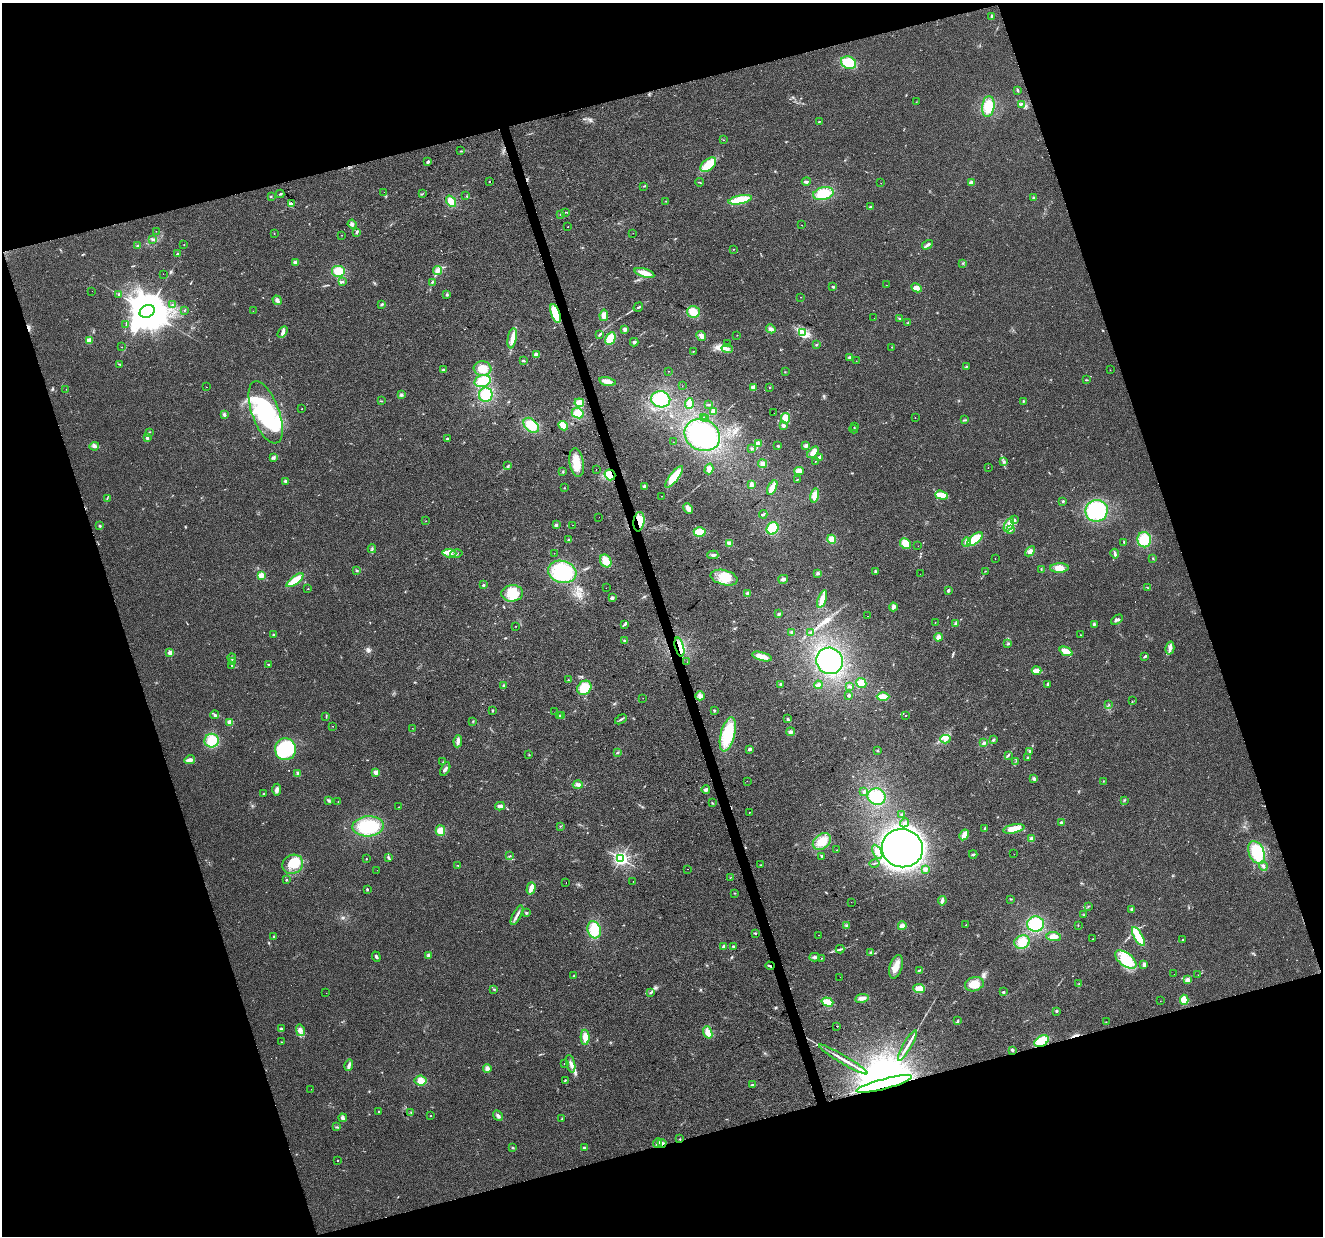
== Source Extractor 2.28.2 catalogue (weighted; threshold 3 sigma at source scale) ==
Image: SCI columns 1-5284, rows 56-4989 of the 5285 x 5096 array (HDU 1 of 3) = the unmasked area's bounding box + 8 px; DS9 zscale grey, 4 x 4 block average (1 PNG px = mean of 4 x 4 image px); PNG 1325 x 1238 px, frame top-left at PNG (2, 3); each listed source drawn as its Kron ellipse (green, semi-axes under 4 px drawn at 4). Shown black and unused: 36% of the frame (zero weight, under 2 of 3 exposures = <1% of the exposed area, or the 3 px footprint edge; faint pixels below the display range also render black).
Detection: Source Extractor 2.28.2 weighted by HDU 2 'WHT'. Background 0.0283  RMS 0.0061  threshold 0.0276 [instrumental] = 3 sigma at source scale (4.5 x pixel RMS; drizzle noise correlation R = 1.50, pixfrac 1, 0.0396/0.0396 arcsec/px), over >= 5 px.
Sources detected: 503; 1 too faint to see at this stretch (4 x 4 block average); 9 inside a brighter object's white glare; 12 cosmic-ray / hot-pixel residue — neither listed nor drawn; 12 coinciding with a brighter row at this scale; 28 inside a brighter listed object's ellipse — not listed separately; the other 441 listed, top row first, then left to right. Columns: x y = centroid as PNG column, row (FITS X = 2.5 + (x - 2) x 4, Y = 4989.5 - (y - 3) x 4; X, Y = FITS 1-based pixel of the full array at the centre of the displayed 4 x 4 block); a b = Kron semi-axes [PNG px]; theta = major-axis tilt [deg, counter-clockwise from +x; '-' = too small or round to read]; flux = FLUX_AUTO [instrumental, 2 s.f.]
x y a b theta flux
992 16 3 2 - 5.7
849 63 8 6 -22 73
1018 90 3 2 - 3.4
916 102 2 2 - 1.1
1021 104 4 3 - 6.1
988 106 10 6 82 71
819 122 3 2 - 1.9
723 140 2 2 - 1
461 151 3 2 - 2.2
428 162 3 2 - 10
708 165 9 5 39 69
489 181 2 2 - 3.2
806 181 4 2 - 5.2
699 182 4 2 - 2.5
971 182 3 3 - 9.2
881 183 2 2 - 0.71
644 186 2 2 - 1.2
384 192 2 2 - 3.4
280 194 4 2 - 3.7
422 194 2 2 - 1.7
823 194 10 6 13 85
271 196 2 2 - 1.7
466 196 2 2 - 0.84
1033 198 3 2 - 3
740 200 12 4 12 93
451 201 6 3 -52 37
666 201 2 2 - 1.1
291 204 4 3 - 9.3
870 207 2 2 - 6.7
566 212 2 2 - 1.7
561 214 2 2 - 3.9
352 224 4 3 - 9.4
802 225 2 2 - 0.87
568 227 2 2 - 2.4
156 231 2 2 - 5.1
357 232 3 2 - 4.6
633 233 2 2 - 1.6
274 234 2 2 - 0.88
341 235 2 2 - 0.81
153 239 3 2 - 3.7
184 245 2 2 - 1.2
927 245 6 3 33 11
138 246 2 2 - 2.8
734 249 2 2 - 1.3
177 253 2 2 - 2.1
295 262 4 3 - 7.3
963 263 2 2 - 1.8
338 271 7 6 - 57
438 271 5 4 - 14
644 273 10 3 -17 40
163 274 2 2 - 19
342 282 2 2 - 2.8
432 282 3 2 - 3.9
886 285 2 2 - 2.4
833 287 3 2 - 3.2
917 288 5 4 - 17
92 291 2 2 - 2
119 295 3 2 - 3
447 295 3 2 - 3.7
800 297 2 2 - 0.87
277 300 5 3 - 12
382 304 3 2 - 4.9
173 305 2 2 - 1.4
638 307 5 2 - 5
147 311 8 6 28 15000
184 311 2 2 - 1.1
253 311 2 2 - 0.7
693 312 6 5 - 42
555 313 10 4 -70 93
604 315 6 4 81 19
874 318 2 2 - 0.73
900 318 3 2 - 2.7
908 323 3 3 - 3.8
126 324 4 2 - 3.4
625 329 3 3 - 11
771 329 5 3 - 11
283 332 6 3 59 12
803 332 4 2 - 6.5
599 335 4 2 - 3.5
737 335 2 2 - 1
701 336 5 3 - 12
512 338 10 4 79 24
610 338 7 4 62 64
89 341 2 2 - 120
634 342 4 3 - 8
727 344 2 2 - 0.6
816 345 2 2 - 2.2
121 347 2 2 - 0.73
892 347 2 2 - 1.7
727 348 5 3 - 12
693 351 2 2 - 1.7
536 355 3 3 - 15
850 357 4 3 - 4.9
523 361 3 2 - 3.7
856 361 2 2 - 0.91
120 365 2 2 - 2
966 367 2 2 - 2.2
482 368 9 7 -7 44
443 370 3 2 - 3
1110 370 2 2 - 0.8
668 371 2 2 - 1.8
785 372 2 2 - 1.2
1086 380 3 2 - 2.4
482 381 8 5 15 68
607 381 8 3 -13 22
682 386 2 2 - 0.41
207 387 2 2 - 1.7
770 387 2 2 - 3.4
753 388 2 2 - 100
66 389 2 2 - 1.3
401 395 4 3 - 5.6
486 395 7 7 - 82
661 399 9 8 - 130
381 401 2 2 - 1.5
1023 401 2 2 - 2.7
579 403 5 4 - 21
689 403 5 3 - 29
709 405 4 2 - 4
302 409 2 2 - 1.3
713 411 3 2 - 17
266 412 33 13 -70 330
578 413 6 5 - 39
774 413 2 2 - 7.7
224 414 3 3 - 5.5
704 417 2 2 - 11
915 417 2 2 - 1.2
786 418 5 4 - 41
705 419 2 2 - 12
965 420 4 2 - 3.7
531 425 9 6 -43 69
563 426 5 3 - 41
783 426 3 3 - 7.2
854 427 2 2 - 1.5
854 429 4 2 - 4.3
149 432 2 2 - 1.4
702 435 18 15 -29 300
147 437 3 2 - 7.4
447 438 2 2 - 3.5
673 442 2 2 - 0.48
758 444 4 3 - 29
94 446 4 4 - 8.8
778 446 2 2 - 3.7
806 446 3 2 - 12
751 449 3 2 - 2.3
813 452 7 4 44 23
273 458 4 3 - 6.4
820 458 4 3 - 10
577 462 14 7 -81 62
815 462 3 2 - 2
1004 462 3 2 - 4.2
763 464 4 3 - 8.4
508 466 3 2 - 3.6
988 468 2 2 - 1
709 469 5 4 - 14
596 470 2 2 - 3.3
799 471 5 4 - 19
563 472 2 2 - 1.2
610 475 5 5 - 60
674 477 13 4 52 80
797 480 3 2 - 3
286 481 3 3 - 4.6
751 485 3 2 - 19
644 486 3 3 - 6.8
772 487 8 3 64 40
564 488 2 2 - 2.1
815 495 7 4 77 37
942 495 6 3 -17 65
662 496 2 2 - 0.99
107 498 3 2 - 2.8
1063 501 2 2 - 11
688 508 5 3 - 23
1097 511 11 10 - 290
763 514 4 2 - 3.8
599 517 2 2 - 0.58
1014 520 4 3 - 5.6
426 521 2 2 - 1
639 522 10 5 82 36
556 525 3 2 - 7
572 525 2 2 - 8.9
1009 525 7 3 65 15
100 526 2 2 - 3.6
772 528 6 5 - 83
1010 530 3 2 - 4
700 532 6 4 -1 61
832 539 4 4 - 28
975 539 9 4 40 86
569 540 2 2 - 1.5
1144 540 7 7 - 76
966 542 5 3 - 10
1124 542 3 2 - 2.6
729 543 4 3 - 13
905 544 6 5 - 47
918 546 2 2 - 0.67
372 549 4 2 - 5.5
1030 551 6 4 42 18
449 553 7 4 -4 21
554 553 2 2 - 1.1
456 554 6 2 14 7.6
1115 554 5 2 - 8.2
713 555 5 2 - 6.8
1153 558 2 2 - 1.7
995 559 2 2 - 1.2
606 561 7 5 -61 41
1059 568 9 4 2 31
1041 570 4 2 - 2.8
357 571 3 2 - 3.7
875 571 3 3 - 4.2
985 571 2 2 - 1.2
562 572 14 11 -16 190
818 573 3 3 - 7.1
920 574 2 2 - 0.62
261 575 4 4 - 20
724 578 14 7 -14 59
783 579 5 3 - 10
295 580 10 4 37 64
483 585 3 3 - 3.5
1147 587 2 2 - 1.4
606 588 2 2 - 1.7
308 589 2 2 - 1.6
948 590 2 2 - 10
512 593 11 8 6 79
748 593 3 3 - 4.9
612 598 4 3 - 7.3
822 599 9 3 71 34
893 607 4 3 - 13
779 614 3 3 - 4.1
867 616 2 2 - 1.1
1117 620 6 2 34 7.7
935 622 2 2 - 0.76
956 623 3 2 - 4.3
625 624 4 2 - 3.4
1094 624 3 3 - 4.6
516 626 2 2 - 1.2
792 632 3 2 - 8.1
811 632 3 2 - 2.8
274 635 2 2 - 17
1080 635 2 2 - 0.85
938 637 4 3 - 14
624 640 2 2 - 2.7
1008 644 3 3 - 4
679 647 10 3 -74 26
1170 648 6 3 75 12
1066 651 7 3 -24 40
170 653 4 3 - 11
762 656 10 3 -15 42
1145 656 3 2 - 4.9
232 658 4 2 - 6
232 661 3 2 - 6.1
829 661 13 13 - 250
687 662 2 2 - 0.88
269 665 2 2 - 2
232 666 2 2 - 1.8
1037 670 5 3 - 33
568 680 2 2 - 2.1
861 683 5 5 - 40
781 684 3 2 - 7.7
1048 684 3 2 - 6.5
503 685 3 2 - 4.2
818 685 4 2 - 15
850 686 2 2 - 2.8
584 688 8 6 43 70
849 695 2 2 - 9.3
700 696 5 4 - 12
883 697 6 4 1 35
643 698 2 2 - 0.59
1132 701 2 2 - 1.4
1109 705 2 2 - 1.4
493 710 3 2 - 2.5
714 711 2 2 - 2
555 712 2 2 - 2.7
215 715 4 3 - 6
559 716 3 2 - 2.2
561 716 2 2 - 39
905 716 2 2 - 2.7
326 717 2 2 - 1.6
621 719 6 2 32 4.6
788 719 3 2 - 3.2
473 721 2 2 - 1.4
230 722 2 2 - 110
332 726 2 2 - 1.3
412 728 2 2 - 0.88
790 732 4 3 - 7.2
728 734 17 7 76 170
945 739 5 4 - 14
993 739 3 2 - 4.2
212 741 7 7 - 69
458 741 6 3 82 13
984 743 4 2 - 5.5
285 749 11 10 - 180
749 749 3 2 - 13
877 751 2 2 - 1.3
618 752 2 2 - 2.6
1030 752 3 2 - 2.6
529 755 2 2 - 2
1008 755 4 2 - 4.5
1027 757 2 2 - 3.1
190 760 5 2 - 21
1016 761 2 2 - 1.1
443 762 2 2 - 1.2
445 769 7 2 61 9.2
376 772 2 2 - 65
298 773 3 2 - 3.3
1034 779 4 3 - 6.7
747 781 2 2 - 4.3
1103 781 2 2 - 1.2
578 784 5 3 - 9.5
277 790 6 3 87 13
706 790 4 3 - 9.3
864 792 3 2 - 4.3
264 794 2 2 - 2.6
877 797 9 8 - 86
328 800 3 2 - 3.9
1124 800 2 2 - 1.3
338 801 2 2 - 1
712 803 3 2 - 2.3
500 806 5 4 - 9.9
398 807 2 2 - 1.2
749 812 2 2 - 1.7
902 815 3 2 - 3.1
1061 822 3 3 - 5.3
904 823 5 2 - 4
368 826 16 10 4 170
560 826 2 2 - 2.1
985 828 3 2 - 2.8
1014 829 11 4 11 63
440 830 5 5 - 32
964 835 5 3 - 28
1032 839 4 3 - 12
822 841 10 7 38 54
902 848 20 19 - 2100
837 850 2 2 - 2
877 852 7 4 -62 21
1257 852 12 7 -66 130
973 854 4 2 - 5
1014 854 2 2 - 0.59
510 855 2 2 - 1.3
822 856 3 2 - 4.4
388 857 2 2 - 5.6
366 859 2 2 - 1.9
621 859 2 2 - 1100
874 863 5 2 - 3.7
293 864 10 9 - 57
458 865 2 2 - 1.6
760 865 2 2 - 2.1
1263 866 5 3 - 6.9
687 869 2 2 - 2
925 869 4 3 - 8.9
377 870 2 2 - 1.5
730 878 2 2 - 1
286 880 2 2 - 5.3
633 881 2 2 - 0.84
566 883 2 2 - 1.5
531 888 6 3 74 28
367 889 3 2 - 3.4
735 893 2 2 - 1.2
1011 899 2 2 - 2.1
942 901 5 3 - 8.4
851 902 2 2 - 1.2
1088 906 3 2 - 2.1
1132 910 3 3 - 6.4
526 913 3 2 - 3.7
517 915 11 2 62 12
1084 915 2 2 - 1
1036 924 8 7 - 110
966 925 2 2 - 0.94
1078 925 2 2 - 1.5
846 926 3 3 - 5.2
902 926 4 4 - 11
594 930 9 6 -73 73
756 933 2 2 - 3.5
819 935 2 2 - 0.76
1054 936 7 4 -4 24
1138 936 10 4 -61 89
274 937 2 2 - 24
1093 939 2 2 - 1.5
1183 940 2 2 - 9.5
1022 942 8 6 22 44
733 946 2 2 - 9.2
724 947 3 3 - 8.9
840 949 4 2 - 5.4
871 952 3 2 - 3.4
428 956 4 3 - 6.8
376 957 5 2 - 7.9
815 957 5 3 - 8.5
821 958 2 2 - 1.7
1126 960 12 6 -38 60
1144 964 4 3 - 11
770 966 4 2 - 5.1
896 967 12 6 73 33
919 970 3 2 - 3
1174 974 2 2 - 1.3
1198 975 2 2 - 1.2
574 976 2 2 - 1.7
840 977 2 2 - 0.53
1187 980 3 3 - 17
974 984 9 7 15 52
1079 984 2 2 - 1.5
494 989 2 2 - 3
919 989 6 4 -6 34
651 992 3 2 - 5.4
1003 992 3 2 - 4.3
326 993 2 2 - 0.6
862 998 7 3 10 12
1184 1000 5 4 - 43
1160 1001 2 2 - 0.62
827 1002 6 4 -18 42
1056 1011 2 2 - 13
958 1021 3 2 - 3
1106 1022 2 2 - 2.2
837 1026 2 2 - 150
281 1029 4 2 - 7
300 1030 6 3 -76 11
708 1032 6 4 -70 28
585 1037 7 4 -88 25
1042 1041 8 5 31 75
281 1042 2 2 - 1.6
907 1045 17 2 60 21
1012 1050 3 3 - 4.2
843 1059 28 2 -31 30
564 1064 2 2 - 1.3
571 1064 9 3 -76 13
349 1065 6 3 75 11
487 1068 4 3 - 13
565 1080 2 2 - 3.4
420 1081 6 5 - 24
884 1084 28 5 15 110000
752 1085 4 2 - 8.4
311 1089 2 2 - 0.53
378 1112 2 2 - 1.9
411 1112 2 2 - 1.5
431 1116 2 2 - 2.4
498 1116 5 3 - 10
343 1118 4 4 - 9.2
562 1118 2 2 - 1.4
336 1127 2 2 - 1.6
680 1139 2 2 - 1.7
658 1143 5 3 - 10
662 1143 4 2 - 17
584 1147 3 2 - 2.9
513 1148 2 2 - 3.8
337 1160 2 2 - 3.9
Overlapping masked pixels (flux is a lower limit): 9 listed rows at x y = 555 313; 610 475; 639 522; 679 647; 770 966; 1042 1041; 884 1084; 680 1139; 662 1143
Diffuse or blended objects may show on this block-average render without a row.